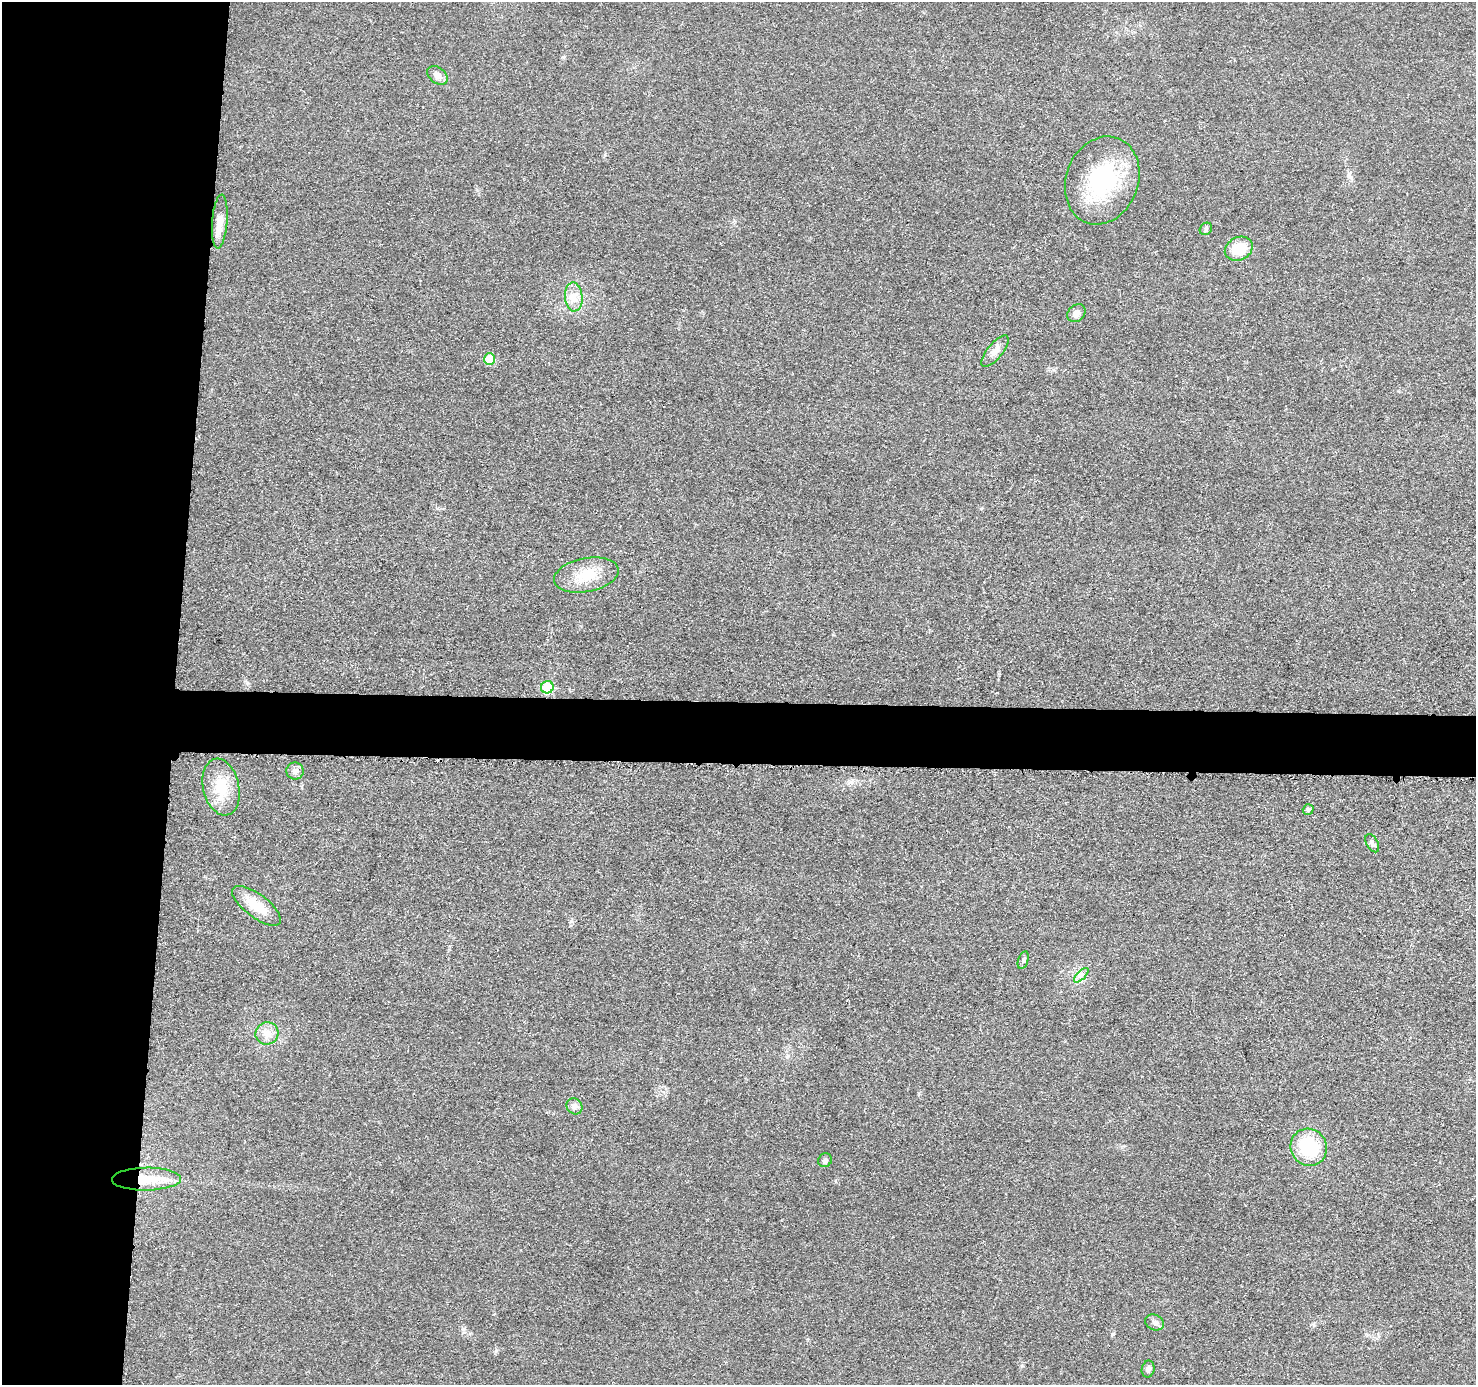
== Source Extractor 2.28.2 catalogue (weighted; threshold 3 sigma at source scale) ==
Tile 4 of 3 x 3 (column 1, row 2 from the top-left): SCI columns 5-1478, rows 1589-2971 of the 4431 x 4457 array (HDU 1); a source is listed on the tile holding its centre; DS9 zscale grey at full resolution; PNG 1478 x 1387 px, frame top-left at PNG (2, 2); each listed source drawn as its Kron ellipse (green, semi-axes under 4 px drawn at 4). Shown black and unused: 16% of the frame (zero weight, under 3 of 5 exposures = <1% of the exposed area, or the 3 px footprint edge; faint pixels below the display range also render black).
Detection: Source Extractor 2.28.2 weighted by HDU 2 'WHT'; one run over the whole footprint, this tile lists its part. Background 0.0184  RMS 0.005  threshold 0.0224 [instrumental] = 3 sigma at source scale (4.5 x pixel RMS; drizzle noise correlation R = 1.50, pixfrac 1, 0.05/0.05 arcsec/px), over >= 5 px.
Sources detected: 25; all 25 listed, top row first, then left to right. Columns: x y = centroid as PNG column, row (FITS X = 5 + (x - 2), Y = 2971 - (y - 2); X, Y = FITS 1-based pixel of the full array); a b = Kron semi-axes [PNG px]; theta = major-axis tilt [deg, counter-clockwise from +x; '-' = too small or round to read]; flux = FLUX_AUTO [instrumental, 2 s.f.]
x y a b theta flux
437 75 11 8 -37 3
1102 180 45 36 69 46
220 221 27 7 85 6.2
1206 229 7 5 48 1
1239 249 14 11 26 12
574 297 14 9 -86 5
1076 313 10 8 44 3.1
995 351 19 7 50 3.6
489 359 6 5 - 12
586 575 33 17 11 14
547 687 6 6 - 23
295 771 8 8 - 2.1
221 787 29 18 -77 15
1308 810 5 5 - 1.3
1372 843 10 5 -61 1.5
256 906 29 11 -37 12
1023 960 9 5 73 1.1
1081 975 9 3 45 1.3
267 1033 11 11 - 4.9
574 1106 8 7 - 2
1309 1147 19 18 - 27
825 1160 7 6 - 1.5
146 1179 34 11 1 16
1155 1322 10 7 -23 1.8
1148 1369 8 6 78 1.9
Overlapping masked pixels (flux is a lower limit): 1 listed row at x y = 146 1179
Unlisted compact peaks at least as high as the median listed source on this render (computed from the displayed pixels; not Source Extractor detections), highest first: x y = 496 1351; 1112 1334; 1022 1366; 1314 1325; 1349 174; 463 1329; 605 155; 563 57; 1053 370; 833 635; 247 683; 919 1093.